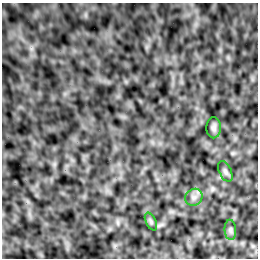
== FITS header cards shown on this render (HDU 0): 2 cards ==
NAXIS1  =                  256 /Number of positions along axis 1
NAXIS2  =                  256 /Number of positions along axis 2

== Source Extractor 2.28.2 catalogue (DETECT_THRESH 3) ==
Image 256 x 256 px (HDU 0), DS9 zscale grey, 1 PNG px = 1 image px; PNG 260 x 260 px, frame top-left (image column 1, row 256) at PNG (2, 3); each listed source drawn as its Kron ellipse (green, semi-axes under 4 px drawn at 4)
Background -1.59e-04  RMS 0.0035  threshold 0.0104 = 3 sigma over >= 5 px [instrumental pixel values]
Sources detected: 5; all 5 listed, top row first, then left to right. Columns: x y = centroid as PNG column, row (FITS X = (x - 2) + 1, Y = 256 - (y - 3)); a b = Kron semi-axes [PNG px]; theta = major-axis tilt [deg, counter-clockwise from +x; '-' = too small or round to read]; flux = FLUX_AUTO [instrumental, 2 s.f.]
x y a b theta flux
214 128 10 7 90 0.77
225 171 11 6 -65 0.66
194 197 9 8 - 1.1
151 222 9 5 -64 0.52
230 230 10 5 -86 0.67